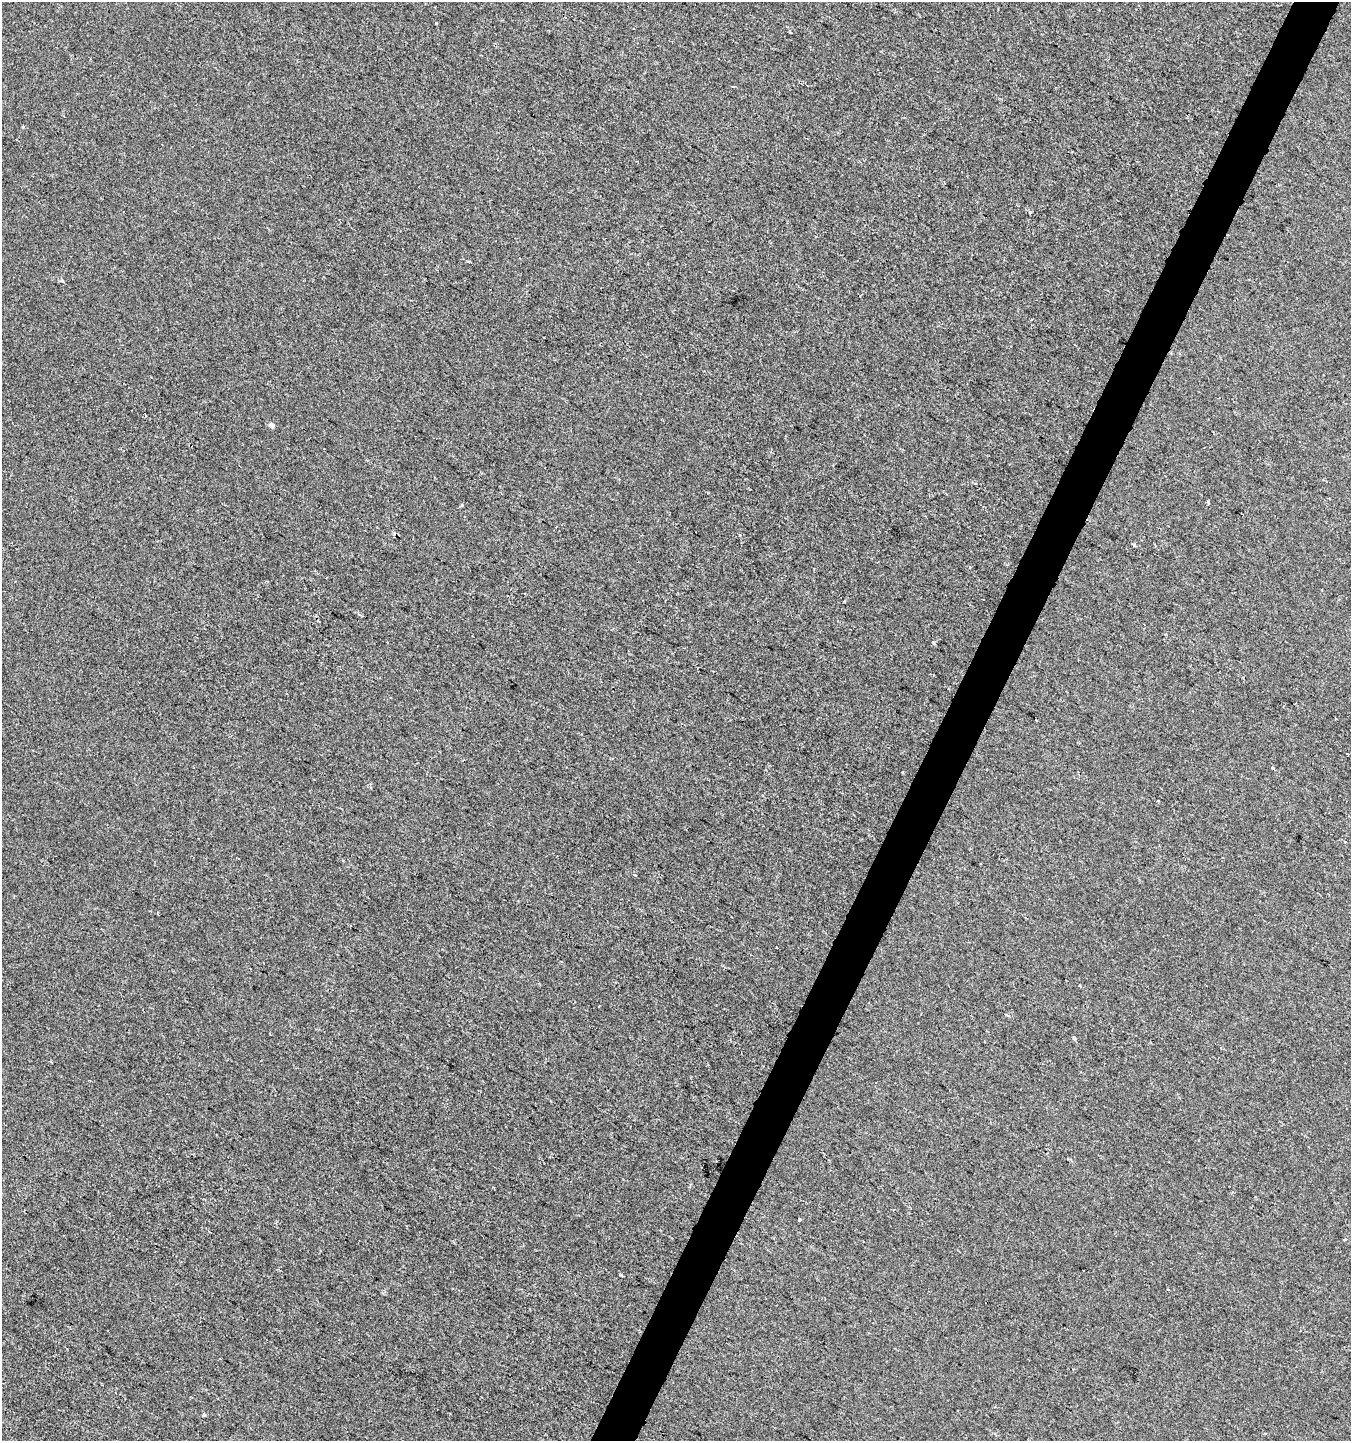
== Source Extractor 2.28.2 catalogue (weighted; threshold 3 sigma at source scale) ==
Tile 10 of 4 x 4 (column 2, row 3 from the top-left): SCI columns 1614-2962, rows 1439-2877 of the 5859 x 5761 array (HDU 1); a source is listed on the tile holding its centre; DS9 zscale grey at full resolution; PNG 1353 x 1443 px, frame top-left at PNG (2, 2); no overlay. Shown black and unused: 3% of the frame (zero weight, under 2 of 3 exposures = <1% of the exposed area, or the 3 px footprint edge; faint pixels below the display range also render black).
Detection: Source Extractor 2.28.2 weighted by HDU 2 'WHT'; one run over the whole footprint, this tile lists its part. Background -0.00106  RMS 0.0042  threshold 0.019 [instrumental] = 3 sigma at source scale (4.5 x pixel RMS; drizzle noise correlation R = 1.50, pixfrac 1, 0.0396/0.0396 arcsec/px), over >= 5 px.
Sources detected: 20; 1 cosmic-ray / hot-pixel residue — not listed; the other 19 listed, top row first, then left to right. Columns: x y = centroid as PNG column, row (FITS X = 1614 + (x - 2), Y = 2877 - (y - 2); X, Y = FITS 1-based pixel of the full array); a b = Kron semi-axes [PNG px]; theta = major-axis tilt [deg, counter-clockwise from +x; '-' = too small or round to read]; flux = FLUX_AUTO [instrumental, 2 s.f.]
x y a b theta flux
435 23 3 3 - 1.4
23 127 5 3 - 0.39
1029 212 4 3 - 0.68
271 425 4 4 - 2.7
1208 502 3 3 - 0.78
1134 545 4 4 - 0.56
933 642 4 3 - 0.44
1035 720 3 3 - 2.4
1272 768 3 3 - 0.46
903 772 4 2 - 0.4
1345 842 3 3 - 0.94
635 875 4 3 - 0.47
777 948 3 2 - 0.48
1080 985 3 3 - 1.4
799 1219 3 3 - 1.2
1344 1239 3 3 - 0.87
1083 1271 3 3 - 1.6
1168 1290 3 2 - 0.44
204 1415 4 3 - 2.3
Unlisted compact peaks at least as high as the median listed source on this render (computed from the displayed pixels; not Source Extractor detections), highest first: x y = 462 505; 621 1275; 1074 1038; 62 281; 740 535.